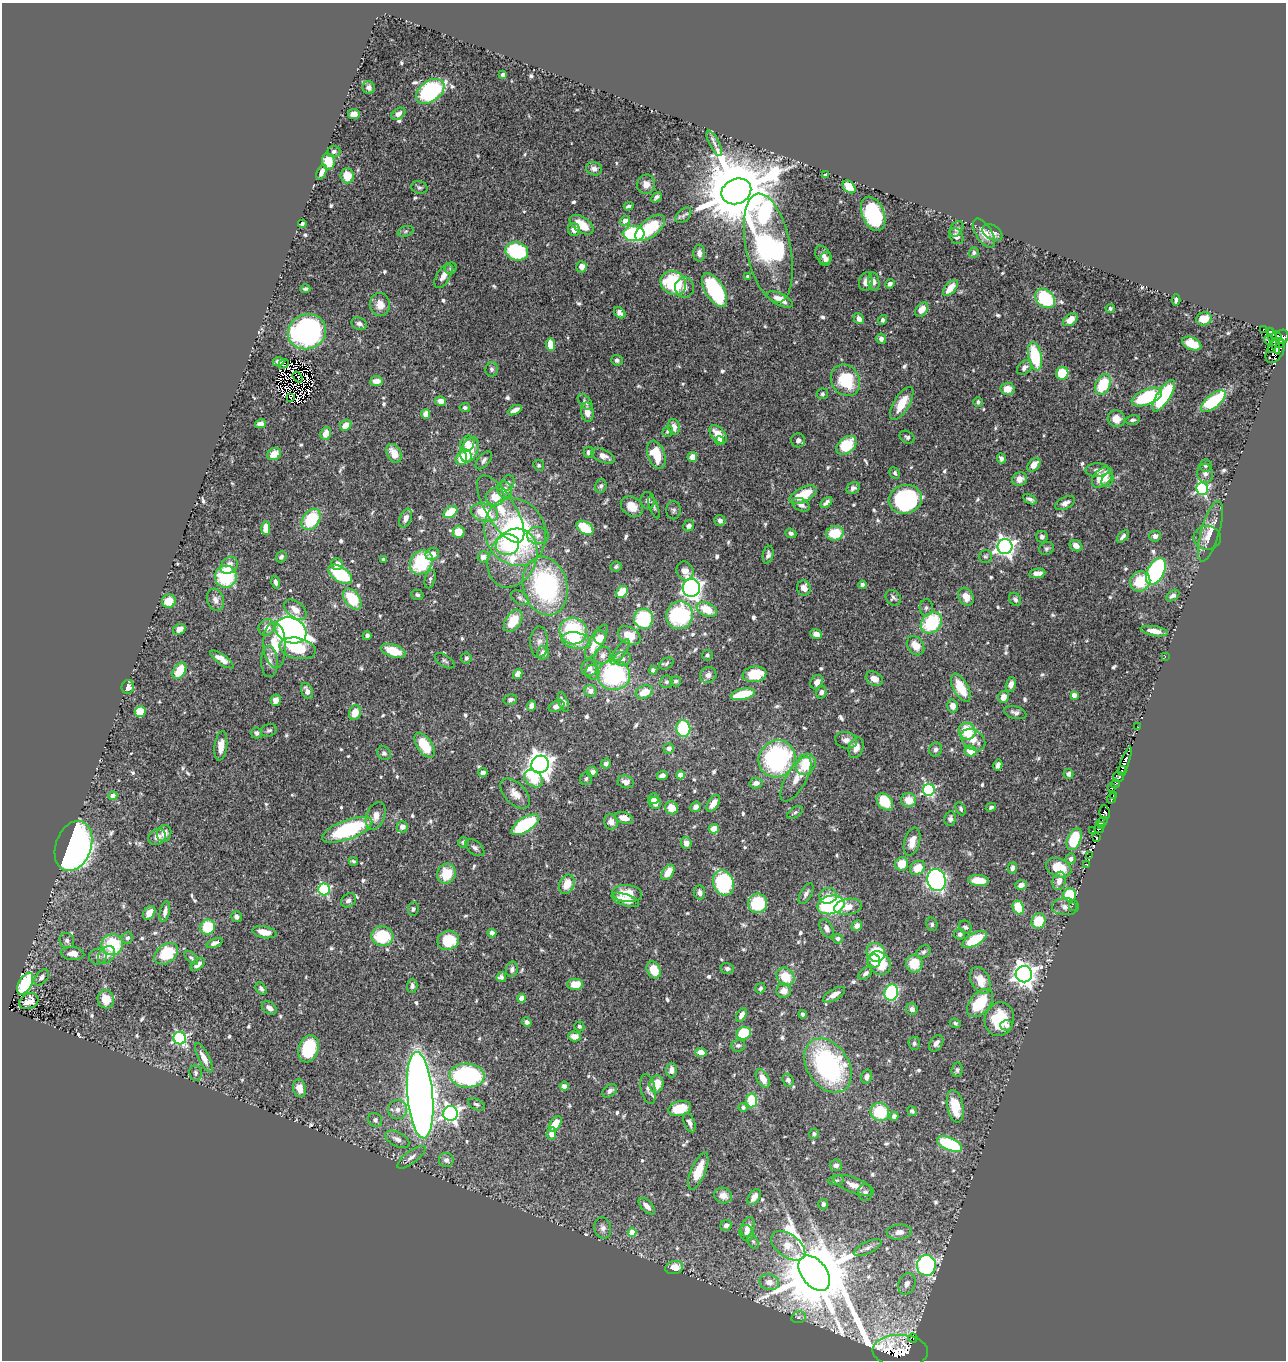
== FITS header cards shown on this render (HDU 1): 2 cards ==
NAXIS1  =                 1284
NAXIS2  =                 1358

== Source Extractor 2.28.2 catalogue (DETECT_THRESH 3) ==
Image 1284 x 1358 px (HDU 1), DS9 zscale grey, 1 PNG px = 1 image px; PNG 1288 x 1362 px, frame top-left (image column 1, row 1358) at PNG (2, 3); each listed source drawn as its Kron ellipse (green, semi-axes under 4 px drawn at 4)
Background 0.574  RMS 0.023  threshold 0.0694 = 3 sigma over >= 5 px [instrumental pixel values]
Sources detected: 721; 6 with non-positive FLUX_AUTO (blend fragments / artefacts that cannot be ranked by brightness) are neither listed nor drawn; of the other 715, the 500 brightest by FLUX_AUTO listed and drawn (215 fainter detections omitted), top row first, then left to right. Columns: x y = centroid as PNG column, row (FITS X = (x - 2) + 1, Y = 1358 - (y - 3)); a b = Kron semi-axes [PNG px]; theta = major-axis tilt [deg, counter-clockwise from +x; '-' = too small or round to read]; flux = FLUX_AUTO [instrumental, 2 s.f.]
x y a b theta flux
503 75 4 4 - 12
369 88 6 6 - 5.5
430 91 16 10 36 200
354 114 5 5 - 15
398 114 8 5 35 7.9
714 143 14 5 -63 7.3
334 151 6 6 - 5
328 161 8 6 -81 43
594 169 8 6 -15 6.8
322 172 8 4 65 9.9
826 175 4 3 - 7.3
347 176 7 6 - 26
646 184 10 9 - 10
419 187 8 6 -14 3.9
849 187 7 5 -45 40
736 191 15 12 24 24000
656 197 6 3 50 4.2
629 206 5 3 - 3.8
873 214 18 11 -68 150
683 215 9 6 44 5.3
625 221 5 4 - 14
302 224 4 4 - 3.2
581 225 13 7 -35 37
650 228 18 8 39 85
957 229 8 6 57 4.2
574 230 6 6 - 12
405 231 8 5 20 3.3
634 233 11 7 0 160
984 233 16 8 -57 19
992 233 11 7 -30 10
956 236 8 6 -55 6.4
768 248 55 22 -78 430
517 251 11 9 -16 140
699 253 8 6 -88 8.4
974 253 5 5 - 4
823 255 10 7 -57 8.9
825 259 7 5 61 6.5
582 267 6 5 - 13
451 268 6 5 - 3.3
443 276 13 6 59 12
748 276 4 3 - 4.5
866 282 9 6 81 11
874 282 9 5 -79 7.4
673 283 13 11 -33 120
890 284 5 4 - 5.3
685 288 10 9 - 8.6
950 288 10 5 49 24
305 289 5 3 - 3.2
715 290 19 9 -59 180
1045 298 11 8 -41 92
780 299 14 6 -27 18
1176 300 6 3 85 4.1
380 305 11 10 - 19
922 309 8 5 53 20
1110 309 4 4 - 3.7
620 313 6 5 - 6.8
859 319 6 4 -56 8.8
1204 319 8 6 16 25
882 320 5 4 - 3.5
1070 320 8 5 37 19
359 324 8 6 -26 6.5
1264 329 3 2 - 4.2
1270 331 4 3 - 45
307 332 19 17 21 370
1277 336 5 3 - 22
1282 337 7 6 - 230
881 339 5 5 - 6.5
1269 340 5 3 - 87
1274 341 14 4 -71 200
1192 344 10 6 -22 31
1279 344 3 2 - 110
551 345 6 4 -82 33
1271 348 2 2 - 1300
1275 350 14 8 61 340
1035 356 14 6 -78 88
617 360 6 5 - 4.1
279 362 6 4 1 7.1
284 364 5 4 - 6.8
1024 367 8 6 46 5.8
491 369 7 6 - 4.9
1062 373 6 6 - 53
298 377 6 2 -53 3.4
846 380 16 14 -60 77
376 381 6 5 - 14
1103 384 10 7 65 59
1008 389 7 6 - 18
822 394 6 5 - 3.5
1164 396 18 6 57 120
291 397 3 2 - 4.1
1147 397 16 7 22 130
441 401 5 4 - 14
1213 401 15 6 39 130
585 402 9 5 -50 5.4
978 402 5 4 - 3.9
902 403 18 7 59 31
465 407 5 4 - 3.9
515 410 7 4 28 10
587 412 10 6 -83 13
426 414 5 4 - 10
1116 419 9 8 - 18
1132 420 7 4 10 3.6
261 424 5 4 - 11
346 425 6 5 - 19
674 427 8 5 -78 10
668 431 5 5 - 4.4
326 433 6 5 - 19
718 434 11 6 -48 24
907 437 8 5 -30 4
798 440 7 7 - 6.8
719 441 4 4 - 16
467 444 8 7 - 14
846 445 11 8 40 58
470 450 13 8 65 41
589 452 5 5 - 5.2
394 453 10 7 -59 24
274 454 7 5 35 20
656 455 15 8 -71 44
466 456 7 5 -60 12
603 456 12 6 -23 12
692 457 5 4 - 17
461 458 7 5 71 32
1001 458 5 4 - 6.1
484 460 11 5 50 5.2
539 465 6 5 - 3.3
1034 465 8 5 47 14
1206 466 6 6 - 3.4
1097 470 12 6 1 8.6
895 473 6 4 -62 3.6
1205 473 9 8 - 7.9
1102 477 12 8 44 44
1020 479 8 6 24 10
1107 480 7 5 59 6.4
508 483 8 6 59 4.9
601 486 7 6 - 4.1
853 488 7 5 28 4.9
1202 489 6 6 - 240
505 490 8 7 - 10
803 495 15 7 26 50
495 497 9 9 - 26
905 499 17 14 15 250
1030 499 7 3 -29 4.6
648 500 8 7 - 6.9
826 502 7 4 41 6.4
1065 503 11 5 27 8.6
801 505 9 6 -29 9.2
632 507 12 9 -36 23
654 507 12 4 -71 3.6
501 509 38 14 -59 53
673 510 9 7 89 4.3
450 512 7 5 35 41
484 513 14 8 -14 62
406 518 10 6 68 9
311 519 11 8 56 75
720 521 5 5 - 7.5
689 526 6 5 - 7.2
266 528 7 4 90 23
585 528 9 6 -34 63
1210 531 31 9 74 26
458 532 6 6 - 29
515 532 34 30 -66 350
791 533 6 4 -22 4.3
835 533 9 7 14 50
538 535 11 8 -2 11
1123 536 7 3 48 4.7
1155 536 6 5 - 7
1042 537 6 5 - 5
1207 538 14 12 1 14
507 545 11 10 - 42
1076 546 6 5 - 11
1005 547 7 7 - 750
1046 548 7 6 - 4.2
432 554 7 6 - 14
768 555 9 5 79 6.1
985 556 7 6 - 3.6
281 557 6 5 - 4.4
483 557 5 5 - 10
512 558 30 23 64 64
383 560 3 3 - 3.7
421 562 13 10 56 100
337 564 6 6 - 12
229 565 9 7 47 15
616 567 6 5 - 3.3
685 571 9 8 - 13
1156 571 14 8 63 290
1037 573 8 4 9 12
340 574 13 7 -33 110
226 577 11 11 - 110
430 579 9 5 76 4.1
1140 581 10 9 - 51
275 582 6 3 -76 5
862 585 4 4 - 5.2
545 586 30 22 -76 260
691 588 9 9 - 600
804 588 8 7 - 15
622 592 6 5 - 45
417 595 6 5 - 3.6
1173 595 7 4 37 5.1
966 597 9 7 -59 18
520 598 10 6 -32 5.1
893 598 8 7 - 4.6
352 599 12 7 -54 68
1015 599 7 5 -58 4.6
215 600 11 8 -73 9.6
169 601 7 6 - 25
926 608 8 6 90 4.8
295 610 13 7 -39 14
707 610 11 6 -26 38
680 615 14 13 - 150
644 619 10 9 - 120
513 621 12 7 57 42
931 623 12 9 47 110
266 627 8 7 - 14
179 629 7 5 30 10
291 630 16 12 -26 920
573 631 13 13 - 130
1154 631 13 5 -10 14
816 634 6 4 -23 12
367 636 5 3 - 4.3
629 636 12 8 -28 29
600 637 7 6 - 19
576 641 15 8 -10 40
539 642 15 9 89 9.8
596 642 19 7 60 35
275 645 23 11 -87 40
916 646 10 8 -56 20
297 648 18 10 -13 49
393 651 12 6 -18 40
620 652 15 5 55 7.4
543 653 6 6 - 8.9
603 655 9 7 51 8.4
707 655 5 5 - 3.4
1165 656 3 2 - 75
466 658 5 5 - 4.7
222 659 13 5 -35 15
623 659 8 7 - 6.4
445 661 11 5 -31 4
269 662 15 8 -89 11
666 663 7 5 30 3.5
589 668 8 8 - 9
653 670 4 4 - 4.3
179 671 9 6 58 45
592 672 7 7 - 5.3
518 674 5 4 - 11
754 674 12 8 8 57
614 675 16 15 - 190
708 675 8 8 - 6.9
874 679 9 6 -29 15
676 681 5 5 - 3.3
667 682 6 6 - 3.9
817 682 7 6 - 11
1011 684 7 5 76 9.1
128 687 7 6 - 8.8
961 688 15 7 -61 46
307 691 8 5 -66 9.8
590 691 6 6 - 9.9
644 692 9 6 23 28
821 692 6 5 - 6
743 694 12 5 13 55
1074 695 4 4 - 11
1003 697 6 5 - 14
276 700 5 5 - 12
510 700 7 5 15 4.7
563 702 10 4 -71 6.3
531 706 5 4 - 9.5
556 706 8 5 24 8.4
953 706 6 5 - 10
140 712 5 5 - 46
355 713 8 6 70 23
1015 713 11 6 -13 6.4
1138 727 2 2 - 3.8
683 728 8 7 - 110
269 730 8 6 15 4.1
967 731 9 8 - 60
257 733 5 5 - 4.3
846 740 11 8 -15 9.2
973 740 13 9 -35 19
425 745 14 7 -56 49
221 746 15 6 82 18
669 748 5 5 - 9.3
856 748 11 7 73 15
936 749 7 6 - 5.6
970 751 6 5 - 28
384 753 7 6 - 6
777 759 19 18 - 240
1125 761 15 4 70 210
540 764 9 8 - 1800
606 764 5 5 - 4.9
806 764 11 9 56 52
998 765 6 4 78 6.5
1122 771 5 3 - 24
592 772 5 5 - 8.8
483 773 4 4 - 7
1068 774 5 5 - 4.4
662 775 5 4 - 7.7
681 775 4 4 - 34
1118 777 5 5 - 20
533 779 10 7 -38 43
586 779 6 5 - 3.9
796 779 25 10 59 20
626 782 8 6 -18 8.7
756 783 6 5 - 7.2
1115 784 5 3 - 6.7
1111 788 4 2 - 15
929 790 6 6 - 250
515 794 18 10 -46 19
1113 795 3 2 - 41
113 796 4 4 - 22
654 799 5 5 - 11
1112 799 5 3 - 35
909 800 7 7 - 23
885 802 9 7 -48 54
655 803 6 5 - 8.4
713 803 9 5 57 14
696 807 6 4 40 6.3
991 807 5 4 - 3.7
672 808 7 6 - 24
961 809 7 4 -64 3.6
795 813 8 5 33 3.5
1105 813 7 5 -82 75
376 816 14 9 68 17
624 818 9 5 -15 18
950 819 7 5 79 5.1
611 822 8 7 - 11
1102 822 6 4 29 120
525 825 16 7 32 140
1101 825 4 2 - 60
402 827 5 5 - 8.9
714 829 5 5 - 21
1099 829 5 3 - 63
347 830 26 9 20 170
1093 831 3 2 - 15
164 833 8 7 - 16
157 837 9 7 29 11
1097 838 4 3 - 68
1074 839 11 6 67 83
463 842 5 5 - 4
912 842 14 7 74 17
686 843 6 5 - 11
74 846 26 18 70 770
475 848 11 6 -38 5.7
1090 856 3 2 - 9.9
1071 859 5 5 - 4.9
353 861 5 4 - 3.4
902 864 7 6 - 26
1086 864 3 3 - 26
917 868 8 6 38 28
1012 868 5 4 - 6.8
1059 868 13 9 -23 37
668 872 9 5 56 25
446 874 10 9 - 41
937 880 11 9 -71 520
979 880 10 5 -6 27
1059 881 9 6 75 11
723 883 13 10 -72 170
567 884 10 7 65 26
1021 885 6 4 20 9.4
324 889 6 5 - 180
627 893 15 8 -6 32
700 893 7 5 -79 7
806 894 11 5 60 6.6
1070 895 6 6 - 78
828 896 9 7 18 13
348 900 8 6 42 5.7
625 900 14 5 -19 19
758 903 10 9 - 81
831 905 14 9 13 190
1072 906 2 2 - 20
848 907 14 8 9 16
1018 907 7 5 -64 48
1065 907 13 8 -1 9
413 909 7 5 82 3.9
165 912 10 5 77 8.2
149 913 7 5 54 17
236 917 5 5 - 5.9
1039 921 8 7 - 43
932 924 7 5 -73 3.7
857 926 6 5 - 9.2
208 927 8 7 - 59
965 927 7 6 - 4.7
826 928 10 6 -64 8.8
264 932 12 6 -10 20
492 933 4 4 - 7.7
960 934 5 5 - 4.8
382 936 11 9 -6 76
127 938 6 5 - 4.8
838 939 5 5 - 5.9
975 939 13 6 30 64
67 940 8 7 - 6.5
448 940 11 9 20 53
214 943 8 4 22 7.1
112 945 11 10 - 86
876 952 10 9 - 78
923 952 8 5 38 4.1
73 953 11 6 -3 13
166 954 13 9 37 69
107 955 10 7 48 13
98 956 9 8 - 6
191 958 9 4 -46 3.8
874 961 6 6 - 18
879 963 13 10 -45 44
198 964 8 4 38 9.3
914 964 9 8 - 36
512 969 8 6 81 6
727 969 6 5 - 5.1
654 970 9 6 -61 29
865 973 8 5 41 5.4
1024 974 8 8 - 1300
42 977 9 6 51 6.4
501 977 5 5 - 3.9
785 977 10 8 -48 37
980 980 14 9 -64 26
25 984 12 6 61 180
575 984 8 5 0 30
412 986 7 5 88 4.8
760 988 5 4 - 4
261 989 7 5 -57 4.2
784 991 7 7 - 15
891 993 8 7 - 170
834 995 12 5 30 14
522 998 4 4 - 24
106 999 9 8 - 31
29 1001 10 7 24 15
980 1003 16 9 49 65
269 1008 8 5 -37 7.9
912 1009 6 5 - 6.1
803 1014 4 4 - 4.6
741 1015 7 4 60 9.6
999 1019 17 14 73 75
527 1022 5 4 - 4.7
955 1023 6 4 -21 3.3
1006 1025 6 5 - 6.1
579 1026 5 5 - 3.3
744 1033 7 6 - 59
574 1036 6 5 - 14
180 1038 6 6 - 290
914 1043 7 6 - 3.6
936 1043 9 6 56 7.6
738 1045 7 6 - 4
309 1049 14 10 72 95
701 1053 5 4 - 19
204 1058 16 5 -63 14
828 1066 29 20 -57 280
672 1070 7 5 89 9.4
957 1070 7 5 85 3.8
195 1073 8 6 -79 3.9
467 1075 17 12 -3 220
867 1077 7 5 75 7.6
763 1079 10 5 -61 17
788 1080 6 5 - 5.2
656 1084 8 7 - 30
564 1086 4 4 - 8.3
299 1088 9 6 -75 16
648 1089 15 7 -78 7.9
610 1091 8 5 36 6.1
420 1095 43 13 -85 2700
752 1100 7 5 81 63
476 1104 9 5 -26 3.9
955 1106 16 8 -79 45
743 1107 4 4 - 3.6
680 1108 11 7 14 41
398 1110 9 9 - 12
912 1111 5 4 - 4.1
880 1112 9 9 - 71
450 1113 7 7 - 540
894 1116 4 4 - 8.9
375 1120 7 6 - 5.6
690 1123 10 5 -69 6.3
555 1124 8 5 54 31
551 1133 6 4 86 15
814 1134 5 5 - 4
397 1139 13 7 -27 9.8
950 1144 13 6 -23 120
411 1157 17 6 37 9.1
446 1160 7 7 - 7.2
836 1165 6 5 - 6.5
698 1171 20 7 68 43
836 1180 8 5 10 3.6
854 1185 21 7 -20 18
865 1193 8 7 - 6.7
723 1195 9 7 -17 14
754 1197 9 5 56 11
823 1204 5 5 - 5.4
647 1206 10 5 -47 12
726 1225 6 5 - 6.4
748 1227 10 6 74 13
603 1228 10 8 -78 8
632 1232 4 4 - 36
899 1232 12 7 4 11
747 1233 8 7 - 6.7
753 1241 7 5 -63 3.3
788 1246 19 11 -37 28
868 1248 15 6 26 8.7
926 1265 10 9 - 390
674 1267 9 6 12 22
814 1273 20 12 -53 22000
769 1282 10 8 -17 13
907 1284 11 8 68 10
799 1317 7 5 16 4.1
913 1338 5 2 - 5.8
900 1351 28 16 -2 350
At the frame edge (FLAGS 8, measured only in part): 1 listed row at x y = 1282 337
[215 fainter detections neither listed nor drawn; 6 non-positive-flux detections neither listed nor drawn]